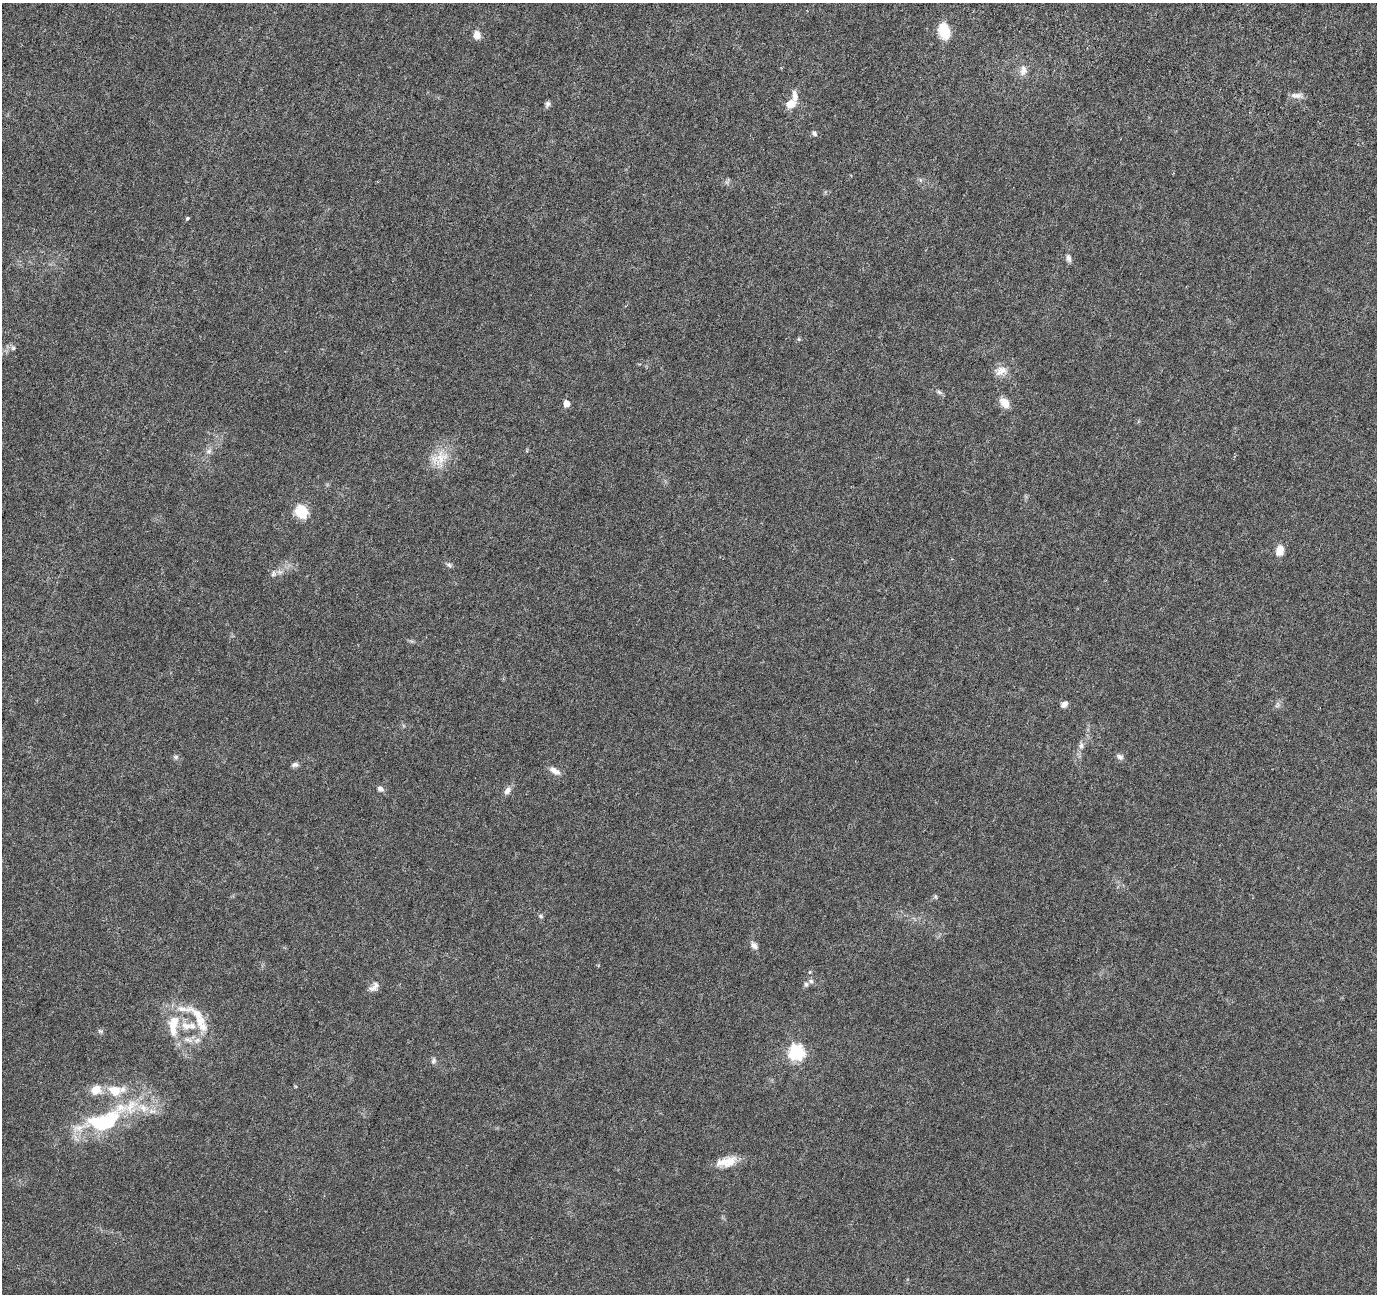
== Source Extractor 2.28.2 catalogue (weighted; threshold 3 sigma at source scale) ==
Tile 10 of 4 x 4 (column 2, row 3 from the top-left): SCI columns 1568-2942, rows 1695-2986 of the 5890 x 6036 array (HDU 1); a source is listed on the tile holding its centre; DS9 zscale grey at full resolution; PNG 1379 x 1296 px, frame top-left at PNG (2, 3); no overlay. Nothing masked; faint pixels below the display range render black.
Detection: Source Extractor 2.28.2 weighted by HDU 2 'WHT'; one run over the whole footprint, this tile lists its part. Background 0.00902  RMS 0.0012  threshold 0.00492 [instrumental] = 3 sigma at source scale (4.09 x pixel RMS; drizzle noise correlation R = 1.36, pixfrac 0.8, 0.0396/0.0396 arcsec/px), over >= 5 px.
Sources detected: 56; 8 inside a brighter listed object's ellipse — not listed separately; the other 48 listed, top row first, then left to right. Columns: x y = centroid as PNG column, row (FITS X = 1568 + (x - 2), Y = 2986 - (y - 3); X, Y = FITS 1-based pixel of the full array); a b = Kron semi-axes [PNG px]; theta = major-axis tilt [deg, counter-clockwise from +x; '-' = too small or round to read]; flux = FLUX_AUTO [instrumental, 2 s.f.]
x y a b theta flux
944 31 17 11 -72 2.5
477 35 10 8 -86 0.74
1023 70 15 9 82 0.75
1296 95 17 7 -2 0.54
795 96 17 7 -84 0.74
547 104 8 6 59 0.29
791 104 10 8 26 1.3
814 133 8 6 -48 0.27
920 180 6 4 -89 0.18
187 218 5 4 - 0.15
1068 258 11 6 -72 0.36
13 348 6 5 - 0.19
1001 371 17 12 15 1.1
939 392 9 4 -36 0.25
1005 403 13 8 -51 1.2
566 404 6 5 - 0.86
208 451 7 5 31 0.3
527 451 4 4 - 0.11
440 459 28 20 41 2.4
301 511 7 6 - 11
1280 550 12 9 77 0.98
449 565 7 6 - 0.25
273 574 9 7 53 0.34
1064 704 8 7 - 0.42
1081 746 10 6 81 0.38
176 757 7 5 -1 0.21
1120 757 9 7 -26 0.33
295 765 9 6 14 0.32
554 771 15 7 -30 0.71
380 789 9 7 -26 0.35
507 791 11 8 51 0.51
935 897 6 5 - 0.16
541 916 7 5 -41 0.19
754 946 10 7 -53 0.47
810 972 5 4 - 0.12
811 981 7 6 - 0.26
374 987 16 8 40 0.59
197 1014 24 12 -47 1.7
173 1025 34 14 86 2.8
192 1026 11 8 -43 0.64
100 1031 7 4 -43 0.17
188 1040 16 6 -20 0.69
797 1052 7 7 - 22
433 1061 9 6 71 0.27
96 1090 15 12 37 1.2
114 1090 18 13 -12 2.1
96 1123 55 22 12 7.5
727 1162 27 11 13 1.7